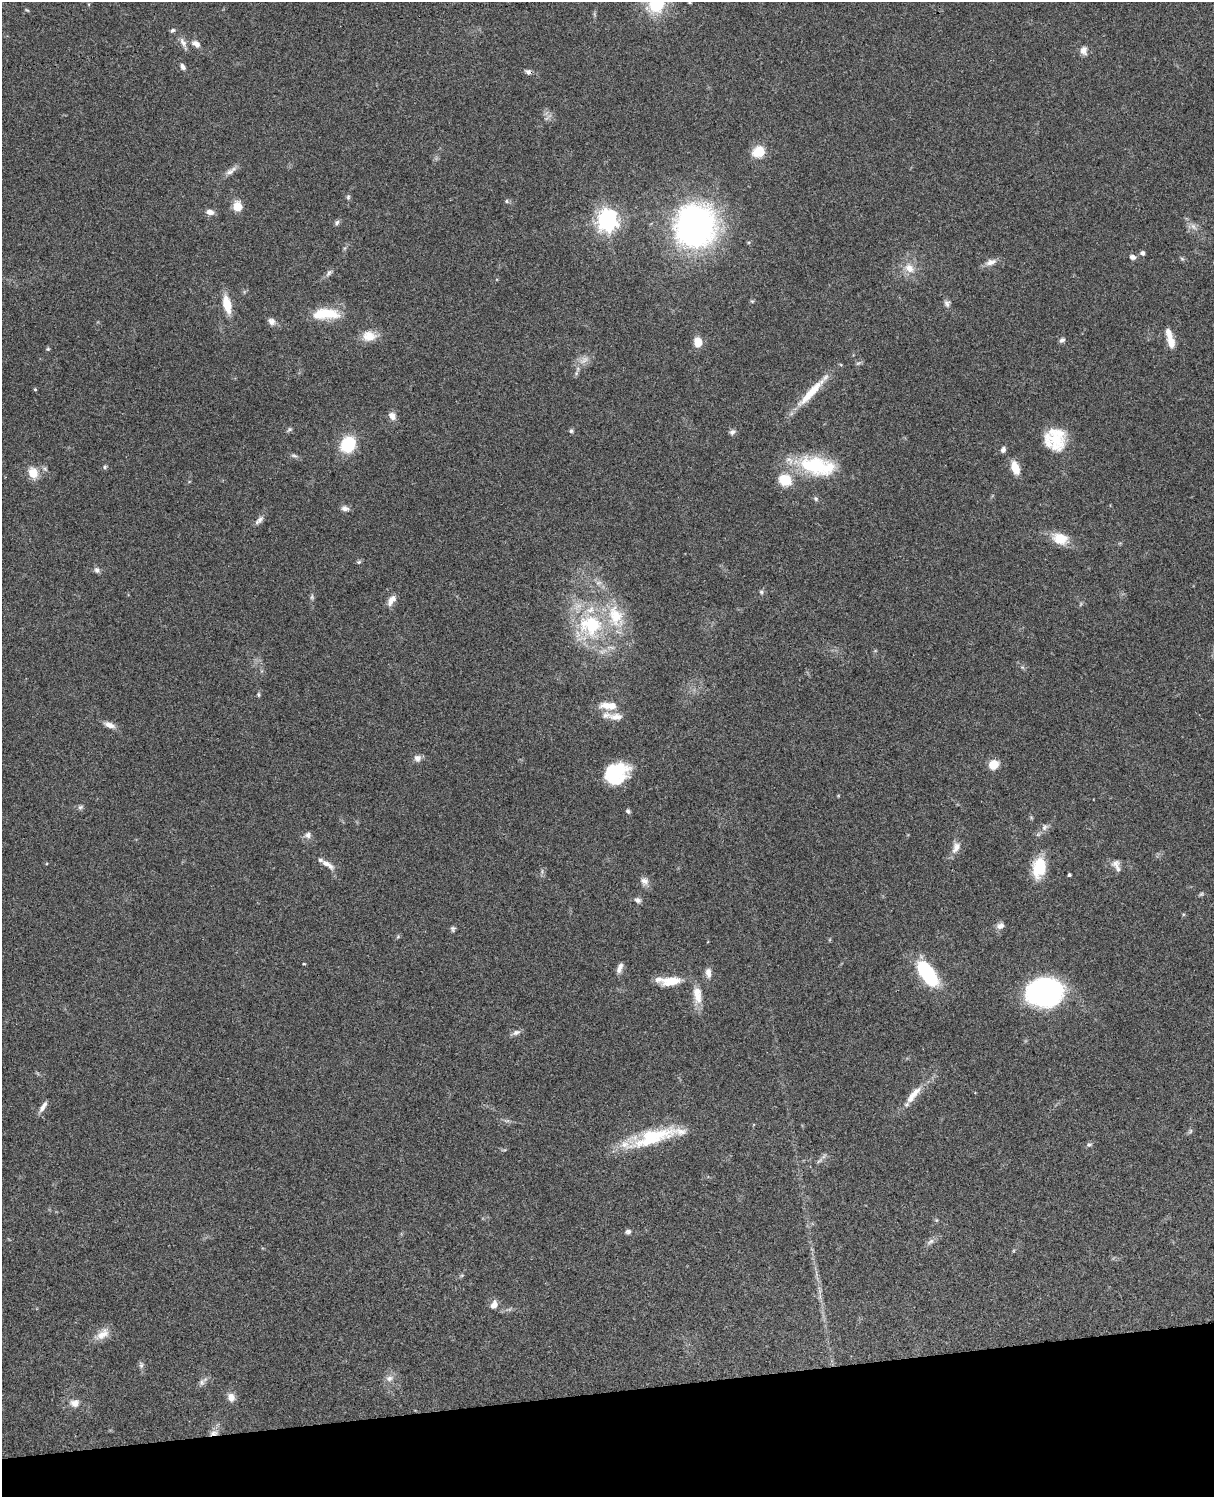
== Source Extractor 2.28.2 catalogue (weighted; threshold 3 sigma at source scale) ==
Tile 10 of 4 x 3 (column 2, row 3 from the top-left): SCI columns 1334-2545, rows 278-1772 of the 5086 x 4926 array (HDU 1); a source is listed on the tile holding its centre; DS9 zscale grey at full resolution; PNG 1216 x 1499 px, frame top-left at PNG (2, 2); no overlay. Shown black and unused: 7% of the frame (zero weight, under 3 of 4 exposures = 6% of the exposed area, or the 3 px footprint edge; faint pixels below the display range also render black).
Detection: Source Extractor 2.28.2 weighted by HDU 2 'WHT'; one run over the whole footprint, this tile lists its part. Background 0.0794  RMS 0.0058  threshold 0.0262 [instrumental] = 3 sigma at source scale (4.5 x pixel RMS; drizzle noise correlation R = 1.50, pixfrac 1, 0.05/0.05 arcsec/px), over >= 5 px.
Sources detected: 124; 2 too faint to see at this stretch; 1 inside a brighter object's white glare — not listed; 10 inside a brighter listed object's ellipse — not listed separately; the other 111 listed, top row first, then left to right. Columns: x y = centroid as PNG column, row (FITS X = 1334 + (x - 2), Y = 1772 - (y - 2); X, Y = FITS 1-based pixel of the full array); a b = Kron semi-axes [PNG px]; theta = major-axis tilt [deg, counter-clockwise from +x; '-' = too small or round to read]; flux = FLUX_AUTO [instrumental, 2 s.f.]
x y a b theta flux
657 3 13 10 57 44
27 10 6 4 -43 0.68
172 30 7 4 37 1.1
183 42 14 7 -62 3.3
196 44 11 7 -30 3.5
1084 50 10 8 -82 3.5
183 67 8 5 -65 1.8
528 72 8 6 -15 1.9
759 152 14 12 26 12
230 172 16 7 29 3.2
348 197 7 5 89 1.1
507 201 6 5 - 0.98
237 206 10 9 - 8
210 212 9 6 -9 3.2
607 220 8 7 - 370
337 222 7 6 - 1.4
695 226 39 35 81 190
1193 226 11 7 -58 2.9
1143 253 5 4 - 2.1
1132 257 6 5 - 3
1182 259 6 5 - 0.98
991 262 16 8 18 3.9
909 268 16 11 -41 7.1
329 273 12 5 48 1.9
752 301 5 4 - 0.72
947 303 10 8 -68 2.1
227 304 20 8 -78 13
325 314 32 12 1 19
271 321 10 8 -40 2.7
369 336 16 12 0 9
1062 340 7 6 - 1.7
1170 341 15 9 -72 6.6
698 342 10 8 -85 7.6
48 349 5 4 - 0.73
584 360 16 9 40 4.9
858 363 7 4 43 1.1
35 389 4 3 - 0.67
812 392 53 8 47 17
392 416 10 8 -58 3.7
289 429 9 5 38 1.2
571 431 6 5 - 1
732 432 9 6 23 1.8
1056 439 33 20 -58 19
348 444 13 11 63 31
1003 450 7 5 75 1.9
294 456 11 5 -22 1.6
814 465 41 24 -15 41
105 467 6 5 - 1
1015 468 13 7 -70 10
33 473 12 9 -66 9.3
785 480 15 13 -16 15
816 499 7 6 - 1.2
345 508 10 7 -15 2.5
259 520 15 6 46 2.7
1060 539 20 13 -17 11
359 562 6 5 - 0.98
97 570 8 7 - 1.9
598 583 10 5 1 1.9
761 592 6 5 - 1.1
312 597 8 5 -83 1.2
391 600 14 8 56 4.3
591 625 32 30 -6 51
1022 667 6 4 -43 0.95
258 694 5 5 - 0.93
608 706 25 10 -3 9.3
616 717 22 9 -1 6.3
110 725 14 6 -23 4.1
417 758 10 9 - 2.7
993 764 9 8 - 9.9
615 772 31 16 22 26
80 807 8 5 39 1.3
628 811 6 4 -47 1.2
1045 827 11 8 49 2.6
308 835 10 9 - 2.4
956 847 17 9 66 4.7
327 864 21 7 -32 4.5
1116 864 12 11 - 3.5
1039 868 23 14 80 19
1069 875 3 3 - 1.2
644 881 12 10 -62 3.4
1201 894 7 5 22 0.91
638 900 9 7 -22 2
1000 926 11 7 17 3
453 929 7 6 - 1.2
304 964 4 3 - 0.51
619 970 9 8 - 2.5
708 973 14 8 -88 3.6
928 974 23 10 -54 63
671 981 23 10 9 12
1041 992 22 20 -14 150
698 998 19 12 -84 7.7
516 1032 13 6 21 2.3
913 1095 31 9 50 9.5
43 1107 16 5 56 2.9
507 1121 7 4 18 1.1
1190 1131 7 5 60 1.1
656 1136 71 16 15 38
1089 1144 8 6 10 1.4
820 1160 11 4 40 1.7
936 1220 6 4 -44 0.75
628 1232 7 6 - 1.7
930 1242 12 6 34 2.4
462 1275 6 4 19 0.76
494 1304 12 8 72 3.6
102 1334 22 11 34 6.6
141 1365 10 6 -76 1.7
389 1378 12 8 23 3.4
202 1382 9 7 70 2.2
231 1397 10 8 -66 4.3
75 1403 13 10 0 4.7
214 1433 13 7 11 3.4
Overlapping masked pixels (flux is a lower limit): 3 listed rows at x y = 528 72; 1039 868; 214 1433
Isophote crosses this tile's border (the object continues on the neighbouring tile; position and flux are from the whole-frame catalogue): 1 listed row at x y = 657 3